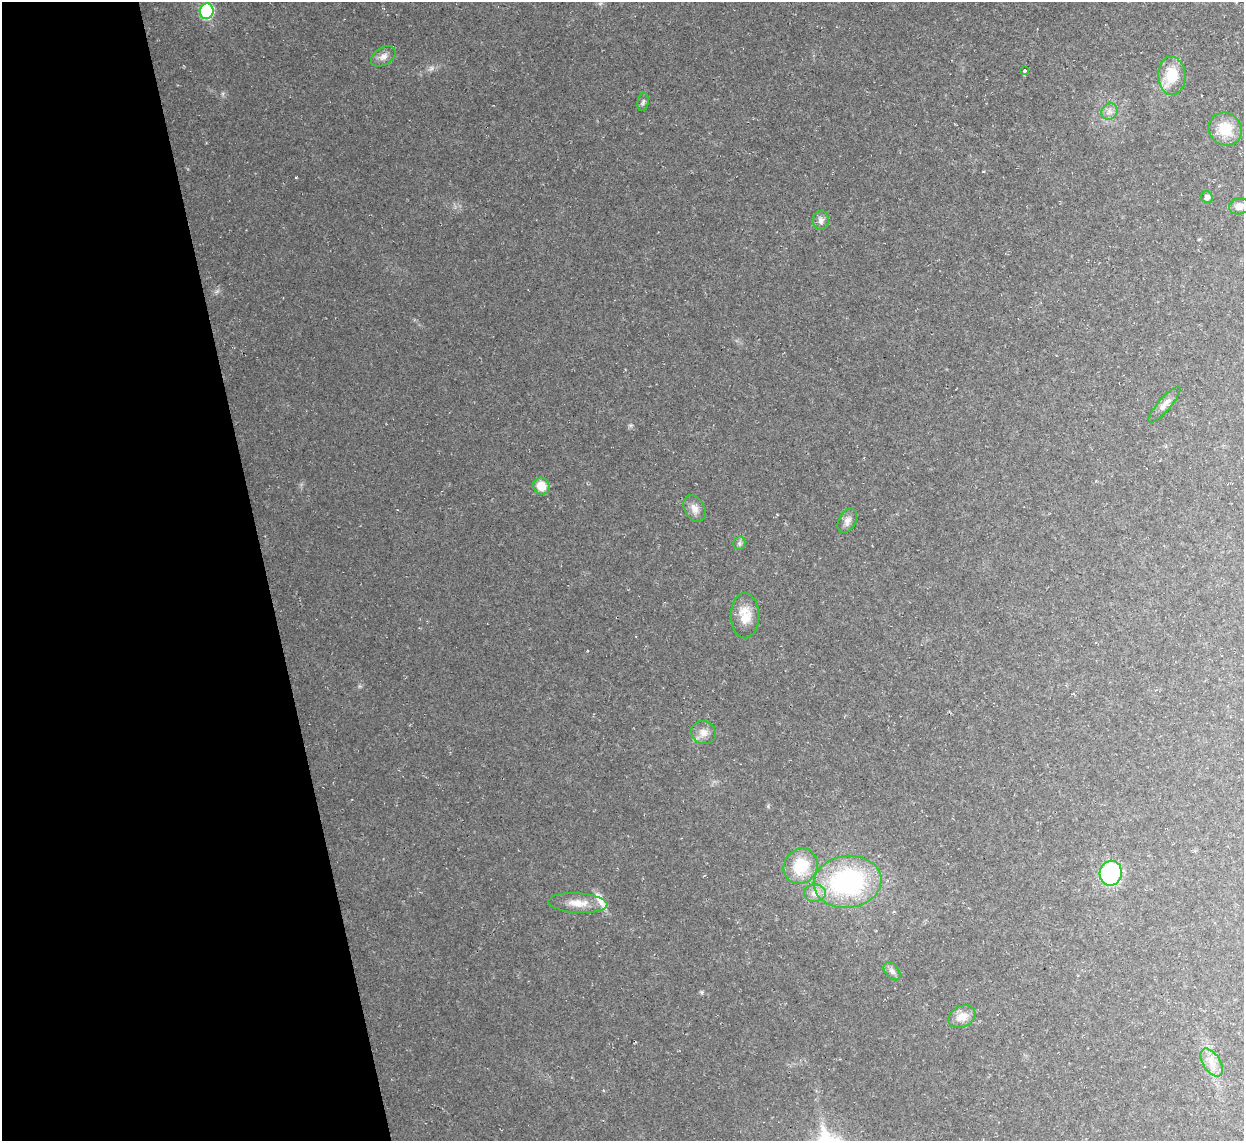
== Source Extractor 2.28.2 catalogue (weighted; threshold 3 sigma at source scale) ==
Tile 5 of 4 x 4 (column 1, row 2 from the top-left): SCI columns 1-1242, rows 2417-3555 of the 4970 x 4948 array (HDU 1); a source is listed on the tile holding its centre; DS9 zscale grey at full resolution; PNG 1246 x 1143 px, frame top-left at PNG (2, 2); each listed source drawn as its Kron ellipse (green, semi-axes under 4 px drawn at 4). Shown black and unused: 21% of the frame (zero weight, under 2 of 3 exposures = <1% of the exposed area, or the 3 px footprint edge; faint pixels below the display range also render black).
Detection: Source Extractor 2.28.2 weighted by HDU 2 'WHT'; one run over the whole footprint, this tile lists its part. Background 0.035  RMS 0.0072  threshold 0.0324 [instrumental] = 3 sigma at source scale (4.5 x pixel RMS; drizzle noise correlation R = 1.50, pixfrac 1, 0.05/0.05 arcsec/px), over >= 5 px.
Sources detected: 29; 1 too faint to see at this stretch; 2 cosmic-ray / hot-pixel residue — neither listed nor drawn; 1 inside a brighter listed object's ellipse — not listed separately; the other 25 listed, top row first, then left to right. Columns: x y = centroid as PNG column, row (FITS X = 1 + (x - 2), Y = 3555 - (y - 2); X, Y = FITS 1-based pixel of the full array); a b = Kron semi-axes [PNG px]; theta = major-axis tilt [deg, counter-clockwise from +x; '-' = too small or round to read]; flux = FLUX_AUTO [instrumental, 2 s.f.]
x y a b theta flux
207 11 8 7 - 76
383 56 13 8 32 4.3
1025 71 3 3 - 3.3
1172 76 19 13 -87 20
643 102 9 5 79 1.7
1109 112 8 7 - 3.3
1225 129 17 16 - 17
1207 197 6 5 - 3
1239 206 10 8 11 4.6
821 220 9 8 - 3.6
1164 405 23 6 49 4.8
541 486 8 8 - 12
695 508 14 10 -60 5.3
847 521 13 8 60 3.9
739 543 6 6 - 1.8
745 616 23 14 -89 13
703 733 13 11 -26 5.5
801 866 18 16 59 24
1111 873 12 11 - 69
848 882 34 26 6 110
815 893 11 9 5 5.6
578 903 29 10 -4 11
892 971 10 6 -49 2.6
962 1017 14 10 29 8.4
1212 1062 15 8 -57 7.2
Unlisted compact peaks at least as high as the median listed source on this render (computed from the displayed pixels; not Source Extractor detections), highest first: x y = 296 177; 702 992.